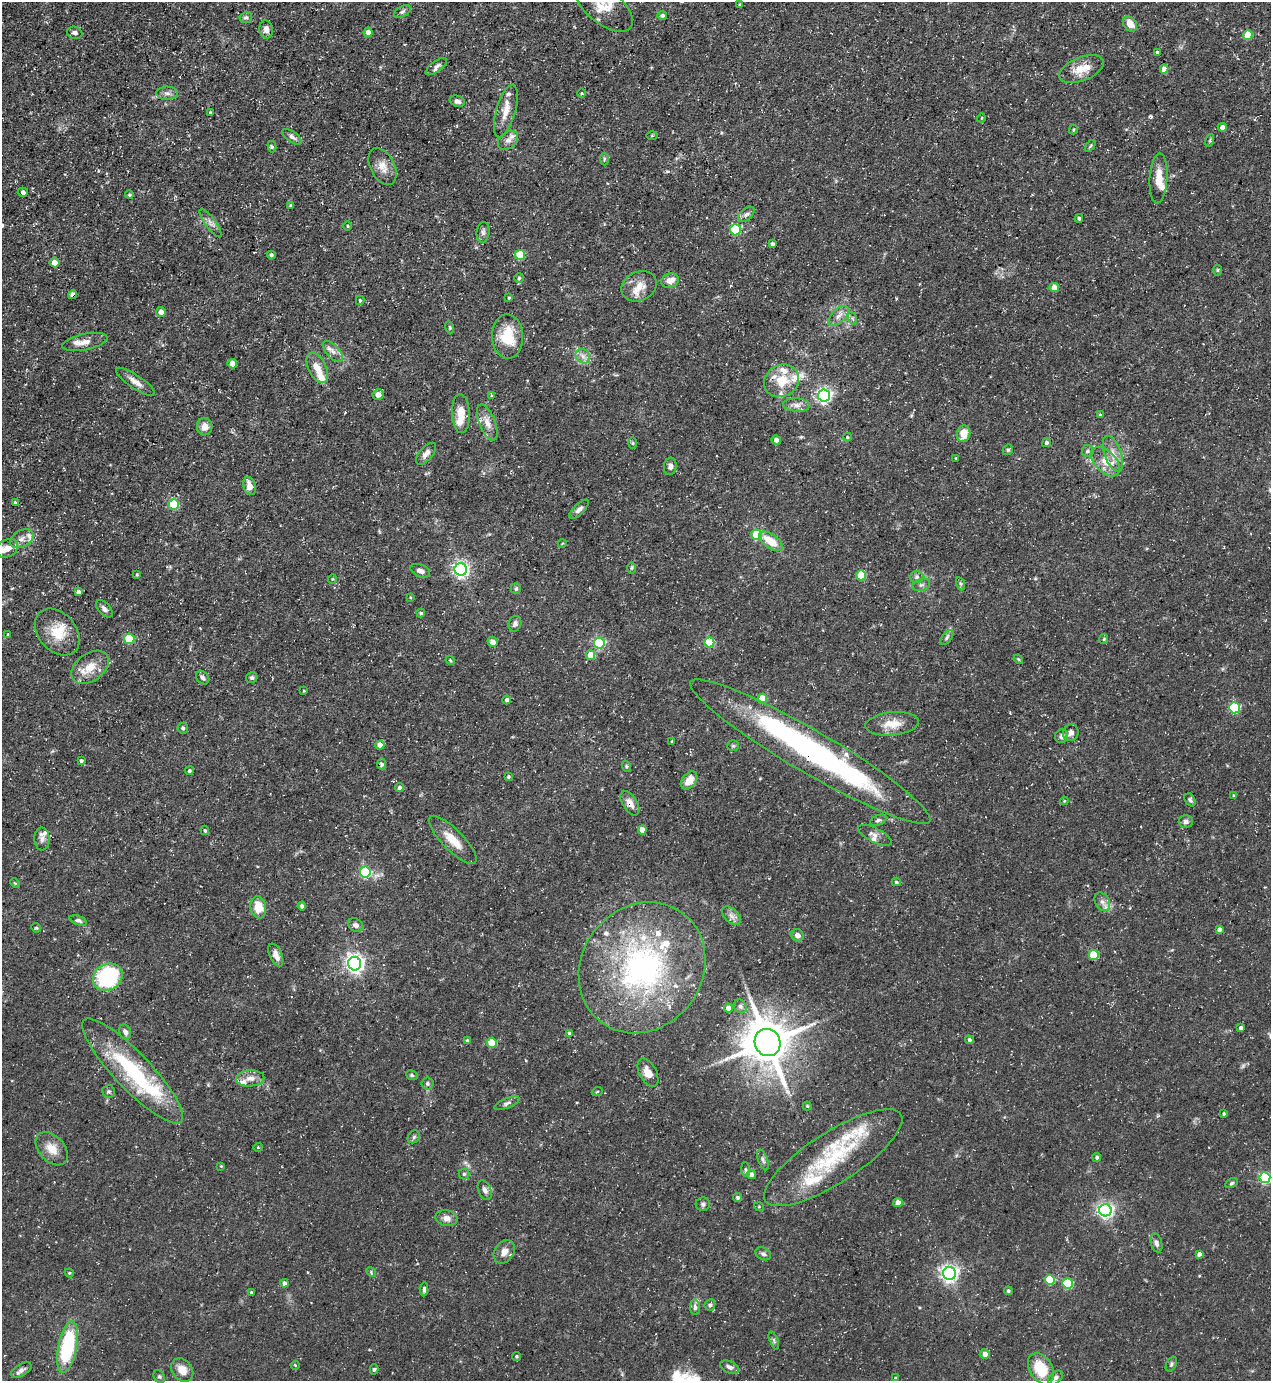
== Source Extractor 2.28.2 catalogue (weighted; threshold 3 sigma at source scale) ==
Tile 11 of 4 x 4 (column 3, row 3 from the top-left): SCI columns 2815-4083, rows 1380-2758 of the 5499 x 5515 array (HDU 1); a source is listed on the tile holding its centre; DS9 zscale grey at full resolution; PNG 1273 x 1383 px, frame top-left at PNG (2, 2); each listed source drawn as its Kron ellipse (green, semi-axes under 4 px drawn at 4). Shown black and unused: <1% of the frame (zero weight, under 3 of 5 exposures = <1% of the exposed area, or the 3 px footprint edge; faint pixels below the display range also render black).
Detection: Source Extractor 2.28.2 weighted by HDU 2 'WHT'; one run over the whole footprint, this tile lists its part. Background 0.0593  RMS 0.004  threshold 0.0181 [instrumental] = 3 sigma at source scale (4.5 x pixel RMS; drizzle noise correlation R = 1.50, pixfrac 1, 0.05/0.05 arcsec/px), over >= 5 px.
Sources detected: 263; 1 too faint to see at this stretch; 1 inside a brighter object's white glare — neither listed nor drawn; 25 inside a brighter listed object's ellipse — not listed separately; the other 236 listed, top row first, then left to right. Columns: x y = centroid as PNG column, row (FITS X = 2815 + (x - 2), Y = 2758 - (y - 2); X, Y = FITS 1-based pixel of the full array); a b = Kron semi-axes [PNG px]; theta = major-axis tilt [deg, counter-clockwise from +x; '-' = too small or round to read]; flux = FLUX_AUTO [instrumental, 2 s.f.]
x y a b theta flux
740 5 4 3 - 0.43
605 7 33 17 -37 8.9
402 12 9 5 29 0.94
662 15 5 4 - 0.95
246 18 6 5 - 0.88
1130 24 8 6 -53 4.5
266 29 9 7 -80 1.9
368 32 4 4 - 2.3
75 33 7 6 - 1.4
1248 35 5 5 - 7.2
1157 52 4 4 - 0.77
436 67 12 5 36 1.4
1081 69 23 11 21 7.5
1164 69 4 4 - 3.4
167 93 11 6 -1 1.7
581 93 4 3 - 0.36
457 101 8 5 -21 1.3
506 111 27 9 74 5.5
210 112 3 2 - 0.46
981 118 4 3 - 0.31
1222 127 4 4 - 1.9
1073 129 5 4 - 0.52
652 136 5 3 - 0.38
292 137 11 5 -35 1.5
508 140 11 8 41 2.4
1210 140 6 4 72 0.52
1090 146 7 3 53 0.51
272 147 6 4 -75 0.72
604 159 6 4 88 0.61
383 166 20 12 -63 4.7
1159 178 25 9 87 5.7
23 192 5 4 - 1.1
129 195 4 4 - 0.57
291 205 3 3 - 0.56
746 214 9 5 43 1.4
1079 218 4 3 - 0.69
210 223 17 5 -55 1.9
347 226 4 3 - 0.36
735 230 5 5 - 30
483 232 10 6 84 1.2
772 244 3 3 - 0.69
271 255 4 4 - 0.77
520 255 5 5 - 14
54 262 5 5 - 2.9
1217 270 5 3 - 0.4
519 278 5 5 - 0.57
670 281 9 7 22 3
639 286 18 14 27 5.7
1054 287 5 4 - 4
73 295 4 4 - 1.9
509 298 4 3 - 0.44
360 300 4 4 - 0.57
161 312 5 5 - 2.2
838 316 12 6 44 2.5
852 318 7 4 -71 0.78
450 327 6 3 -72 0.5
508 337 22 15 -88 13
85 342 23 8 12 4.1
333 351 13 6 -47 2.2
583 356 8 6 -46 1.8
232 364 4 4 - 4
317 368 16 9 -63 5
782 381 18 15 30 9.5
135 382 23 6 -34 3.3
378 394 5 5 - 2.6
491 396 4 3 - 0.46
824 396 6 6 - 110
797 405 13 7 -4 2.3
461 414 19 9 -87 5.9
1100 415 4 3 - 0.48
487 423 19 8 -68 3.9
205 427 8 7 - 2.8
964 434 8 6 75 5.8
847 437 4 4 - 0.44
776 440 5 4 - 1.9
633 443 6 4 -89 0.51
1047 443 4 4 - 0.93
1008 450 5 4 - 0.55
1088 451 6 5 - 0.87
426 454 13 6 49 2.3
1113 454 19 8 -70 4.5
956 458 2 2 - 0.31
1105 462 18 10 -45 5.7
670 466 9 6 81 1.7
250 486 9 6 -71 3.8
15 503 4 3 - 0.64
174 504 5 5 - 20
579 509 12 5 45 1.5
757 535 5 5 - 21
22 539 12 8 28 2.6
771 541 14 7 -35 8.5
562 544 4 3 - 0.31
7 548 11 8 29 3.4
632 568 6 4 89 0.59
461 569 6 6 - 130
420 571 10 6 -22 2
137 575 4 3 - 0.41
861 575 5 5 - 14
917 577 7 6 - 1.1
332 579 5 3 - 0.36
961 584 7 4 -71 0.79
921 585 9 5 18 1.1
516 589 5 5 - 0.84
78 592 4 4 - 1.3
410 597 4 2 - 0.31
104 609 10 6 -46 1.5
421 613 4 3 - 0.68
515 624 8 6 71 1.3
57 632 26 18 -49 11
7 634 3 2 - 0.42
947 638 9 4 50 0.94
129 639 5 5 - 19
1104 639 5 4 - 0.48
492 642 5 5 - 2.2
709 642 5 5 - 21
599 643 5 5 - 36
590 655 5 4 - 7
1018 659 5 4 - 0.41
450 660 5 3 - 0.51
90 667 21 13 37 6.8
203 678 7 5 -46 1.1
252 678 6 5 - 0.96
304 691 3 3 - 0.32
762 698 5 5 - 7.3
507 700 4 4 - 0.98
1234 708 5 5 - 32
892 724 27 11 6 6.4
183 728 5 5 - 0.74
1071 733 9 7 74 1.9
1061 736 7 6 - 1.3
672 741 4 3 - 0.63
380 745 4 4 - 3.8
733 746 6 5 - 0.63
810 752 138 21 -30 110
81 761 4 4 - 0.76
382 764 6 4 -90 0.96
626 766 6 3 -72 0.61
189 771 4 4 - 0.72
508 777 4 3 - 0.74
689 780 10 7 51 4.7
399 787 4 4 - 0.96
1234 796 4 4 - 0.59
1190 800 7 5 -57 0.8
1064 801 4 3 - 0.34
630 803 13 7 -58 2.9
878 820 8 5 21 0.9
1186 821 7 6 - 1.2
205 830 5 4 - 0.51
642 830 4 4 - 4.4
875 835 18 7 -27 2.4
42 839 11 7 -88 1.7
453 840 32 10 -45 7.6
365 872 5 5 - 37
896 882 4 4 - 0.66
15 883 5 3 - 0.42
1102 902 10 7 -60 2
302 906 4 3 - 0.84
258 907 11 8 -82 7.8
731 916 11 6 -45 1.8
78 920 9 4 -18 1.1
356 925 8 6 -30 1.4
36 928 5 4 - 0.5
1219 929 4 4 - 1.4
797 935 6 6 - 2.4
276 955 12 6 -66 2.7
1094 955 5 5 - 16
355 964 7 6 - 180
642 968 68 60 53 100
108 977 15 13 33 39
740 1006 7 6 - 1
728 1008 4 4 - 2.6
1241 1028 4 3 - 1.3
125 1032 8 5 -68 1.8
569 1033 3 3 - 0.54
969 1040 4 4 - 0.79
467 1041 4 4 - 0.72
767 1042 14 12 -61 1500
492 1043 5 5 - 12
133 1071 70 18 -46 42
648 1073 15 8 -61 4.1
412 1075 6 4 -22 0.59
250 1078 14 8 4 3.2
427 1083 6 6 - 0.95
109 1091 6 6 - 0.82
597 1092 5 3 - 0.39
507 1103 13 5 23 1.3
807 1106 4 4 - 0.57
1224 1114 4 4 - 0.62
414 1137 7 5 46 0.76
258 1147 4 4 - 0.45
52 1149 19 12 -47 5.5
1097 1157 4 4 - 0.8
833 1158 80 25 33 36
763 1160 11 4 -69 1.1
221 1166 3 3 - 0.31
745 1169 7 4 -89 0.58
464 1174 5 5 - 0.72
751 1175 4 4 - 1.5
1265 1178 5 5 - 44
1232 1183 7 4 28 0.64
485 1190 10 6 -67 2
738 1197 4 4 - 0.89
898 1203 4 4 - 3.8
703 1204 7 6 - 1.1
759 1207 5 3 - 0.35
1105 1210 6 6 - 130
446 1218 11 7 -12 2.5
1156 1243 10 5 -75 1.4
504 1252 13 9 56 3.5
763 1254 8 6 -27 1
1199 1254 4 3 - 1.4
371 1272 5 4 - 0.58
69 1273 4 4 - 0.43
949 1273 6 6 - 170
1050 1280 5 5 - 18
284 1283 4 4 - 1.5
1067 1283 5 5 - 27
424 1289 7 4 85 0.97
1008 1291 4 4 - 0.63
251 1293 4 3 - 0.51
710 1305 6 5 - 1
695 1307 8 5 -84 1.1
774 1340 9 3 -68 0.73
67 1347 26 9 79 35
985 1354 5 5 - 2.4
516 1356 4 4 - 0.62
1171 1364 8 5 60 0.75
295 1365 4 4 - 0.42
730 1367 10 5 -24 1.5
374 1369 5 4 - 0.8
1041 1369 17 11 -60 13
21 1370 11 6 31 1.5
182 1370 13 10 -53 4.7
159 1377 7 5 -53 0.77
895 1378 3 3 - 0.35
1055 1378 9 5 41 1.4
Overlapping masked pixels (flux is a lower limit): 3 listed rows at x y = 73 295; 810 752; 630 803
Isophote crosses this tile's border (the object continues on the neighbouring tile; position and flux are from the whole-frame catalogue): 2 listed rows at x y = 605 7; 1265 1178